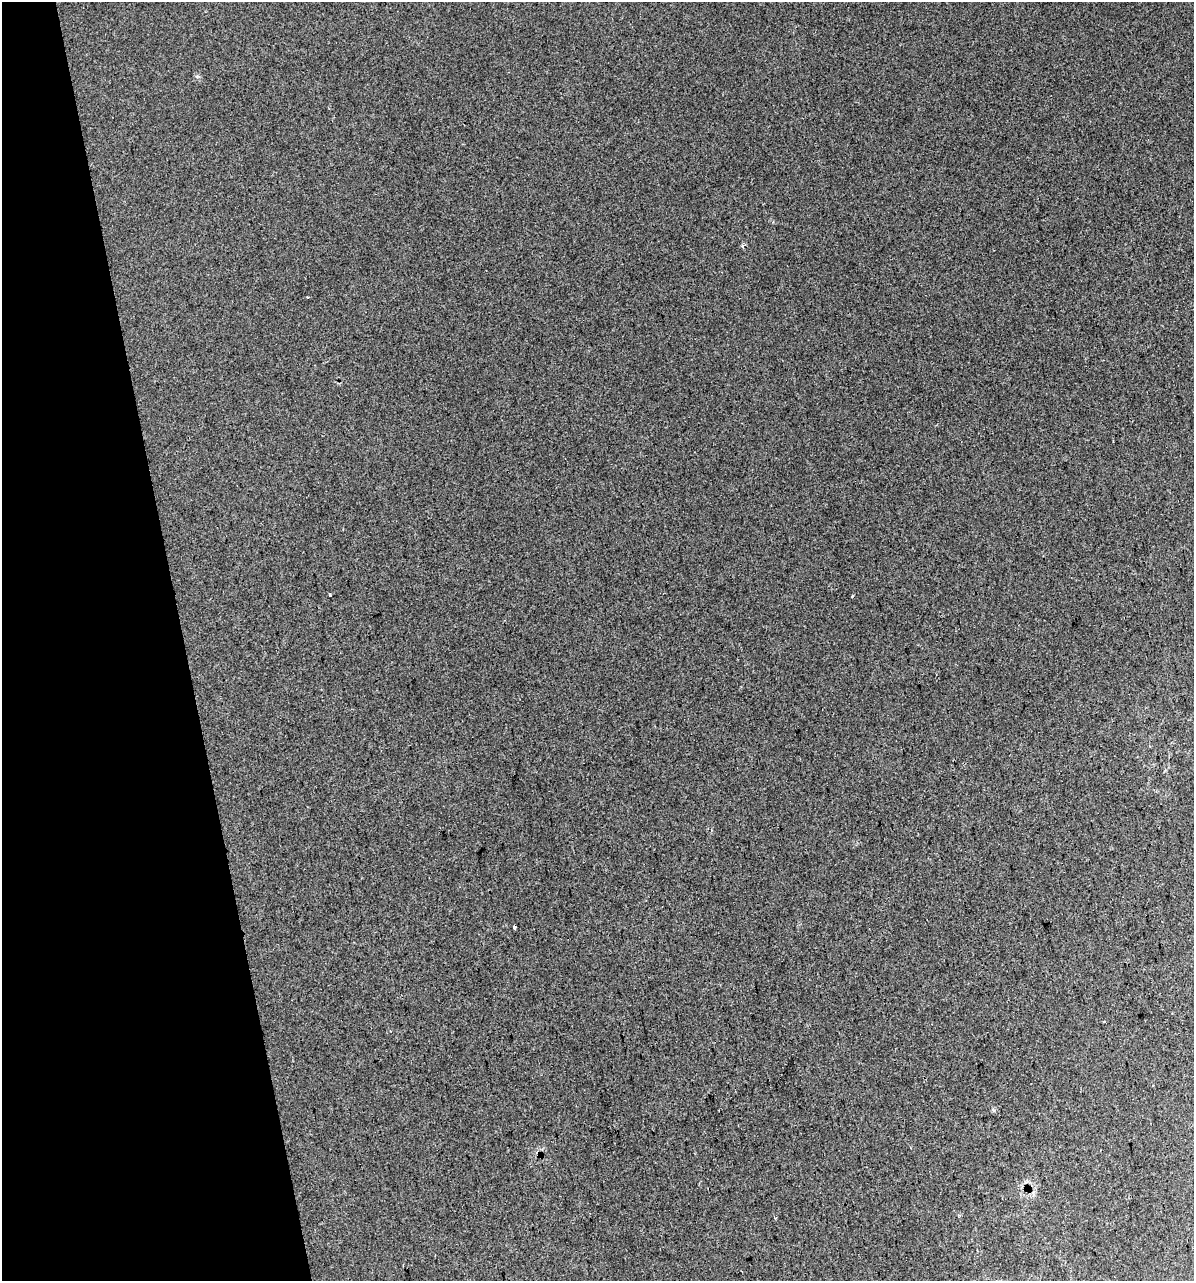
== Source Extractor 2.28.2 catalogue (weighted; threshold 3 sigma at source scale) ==
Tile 5 of 4 x 4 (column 1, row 2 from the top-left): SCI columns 55-1246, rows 2599-3877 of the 4924 x 5196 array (HDU 1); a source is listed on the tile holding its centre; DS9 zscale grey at full resolution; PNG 1196 x 1283 px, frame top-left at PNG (2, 2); no overlay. Shown black and unused: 15% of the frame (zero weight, under 2 of 3 exposures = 2% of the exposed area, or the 3 px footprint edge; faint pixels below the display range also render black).
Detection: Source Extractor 2.28.2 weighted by HDU 2 'WHT'; one run over the whole footprint, this tile lists its part. Background 0.0387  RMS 0.01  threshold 0.0466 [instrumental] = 3 sigma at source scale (4.5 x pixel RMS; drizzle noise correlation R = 1.50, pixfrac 1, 0.0396/0.0396 arcsec/px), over >= 5 px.
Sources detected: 5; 2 cosmic-ray / hot-pixel residue — not listed; the other 3 listed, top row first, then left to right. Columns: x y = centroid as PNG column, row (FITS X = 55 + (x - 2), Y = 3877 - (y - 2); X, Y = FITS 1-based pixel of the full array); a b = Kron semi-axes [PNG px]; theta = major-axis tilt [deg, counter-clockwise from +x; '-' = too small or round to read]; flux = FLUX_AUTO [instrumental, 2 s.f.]
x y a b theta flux
307 297 3 2 - 0.87
330 594 3 3 - 3
514 927 3 3 - 7.3